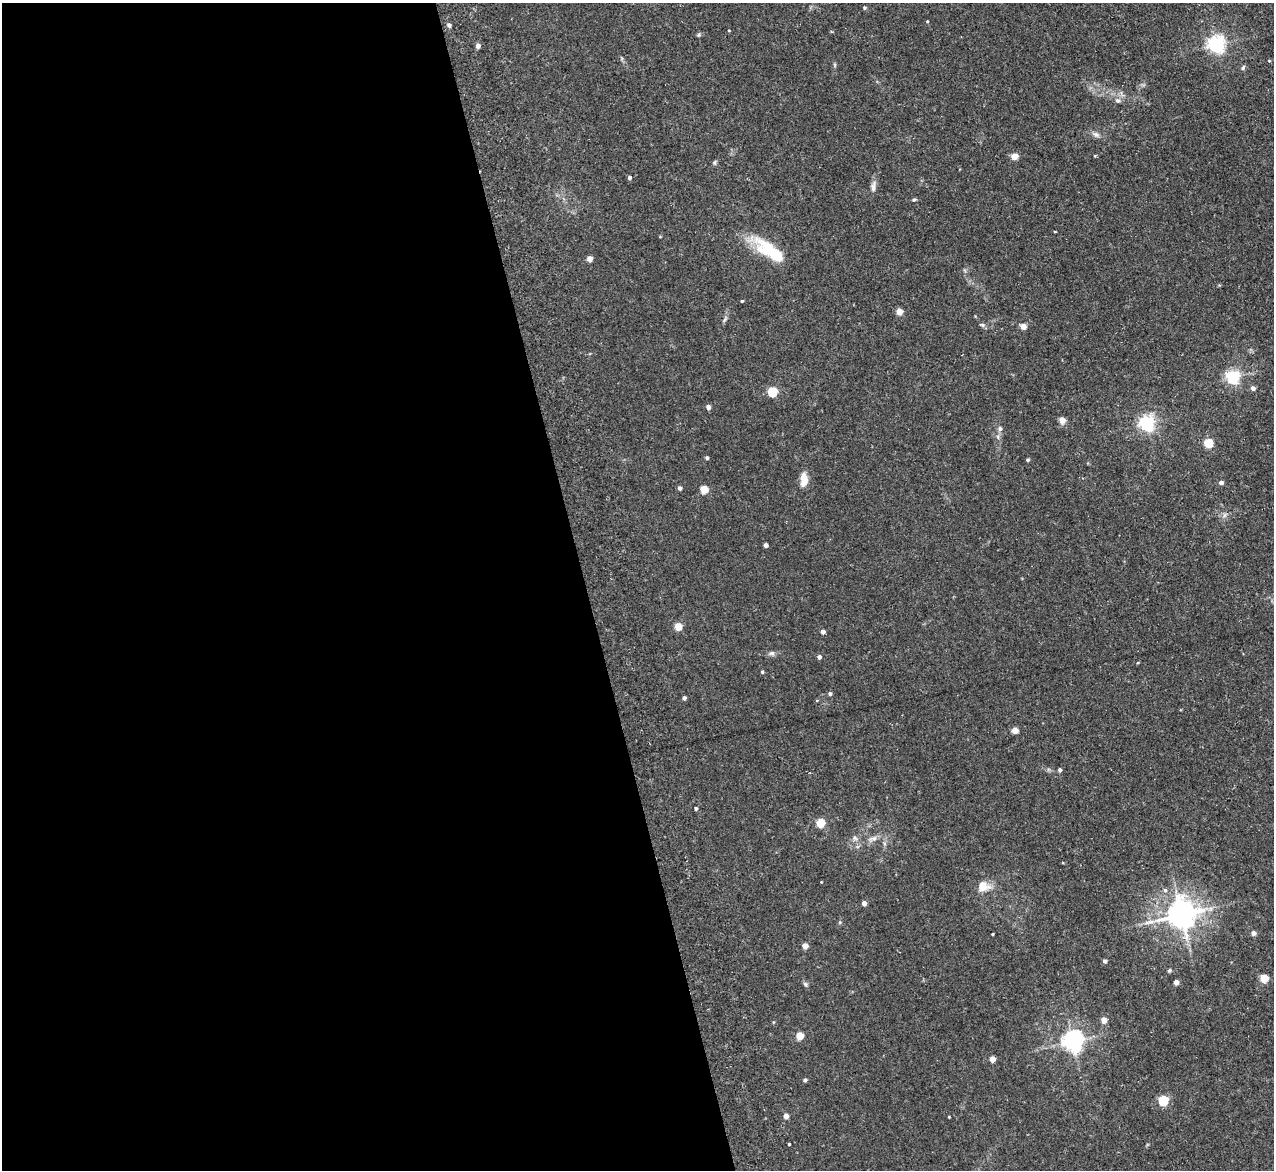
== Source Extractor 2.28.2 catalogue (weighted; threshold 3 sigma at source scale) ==
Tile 9 of 4 x 4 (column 1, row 3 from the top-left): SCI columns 7-1278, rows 1303-2470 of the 5154 x 5095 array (HDU 1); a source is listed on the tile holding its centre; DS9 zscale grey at full resolution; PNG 1276 x 1172 px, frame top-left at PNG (2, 3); no overlay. Shown black and unused: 46% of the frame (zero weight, under 3 of 5 exposures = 3% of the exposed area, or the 3 px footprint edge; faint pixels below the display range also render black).
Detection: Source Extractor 2.28.2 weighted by HDU 2 'WHT'; one run over the whole footprint, this tile lists its part. Background 0.0273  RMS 0.005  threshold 0.0226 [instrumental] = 3 sigma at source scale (4.5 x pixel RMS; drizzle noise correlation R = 1.50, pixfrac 1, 0.05/0.05 arcsec/px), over >= 5 px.
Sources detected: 72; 1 long thin detection or spike segment (spike, bleed or trail) — not listed; the other 71 listed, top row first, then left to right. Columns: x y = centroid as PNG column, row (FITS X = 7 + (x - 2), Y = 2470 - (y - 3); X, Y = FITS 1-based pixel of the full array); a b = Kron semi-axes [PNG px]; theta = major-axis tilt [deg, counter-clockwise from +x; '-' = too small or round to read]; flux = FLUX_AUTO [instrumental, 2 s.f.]
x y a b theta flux
864 8 4 4 - 0.64
449 25 6 5 - 1.3
729 31 3 2 - 0.33
1216 44 6 6 - 180
478 46 4 4 - 2.4
1269 61 4 4 - 0.49
1243 68 7 5 52 1
1118 100 7 5 -46 1.2
1096 134 9 6 -30 1.8
1014 156 5 4 - 8.2
714 163 7 5 73 0.78
629 177 4 4 - 1.1
873 187 16 6 84 2.3
914 200 4 4 - 0.77
1055 232 4 2 - 0.35
770 251 44 15 -36 23
590 259 4 4 - 4.8
742 301 4 3 - 0.47
899 312 4 4 - 7.1
982 325 7 5 -21 1
1023 326 5 4 - 5
1233 377 6 5 - 110
1253 388 5 4 - 1.9
772 392 5 5 - 30
708 407 4 4 - 2.7
1062 420 4 4 - 5.5
1147 423 6 6 - 150
1000 428 6 6 - 1.4
998 437 6 4 -72 0.82
1208 443 5 5 - 25
707 458 4 3 - 0.82
1028 460 4 3 - 0.89
804 480 13 7 -90 6.5
1221 483 4 4 - 2
680 488 4 4 - 1.5
704 489 5 5 - 11
766 545 4 4 - 1.9
678 627 5 4 - 9.4
823 631 4 4 - 2
771 653 9 5 25 1.3
819 657 4 4 - 1.5
762 672 4 3 - 0.61
830 694 4 4 - 1.1
684 698 4 3 - 1.4
1015 730 4 4 - 5.4
1060 770 4 4 - 1.1
696 808 4 3 - 0.88
820 823 5 5 - 19
855 838 8 6 -23 1.3
873 838 13 5 12 2.3
983 886 16 14 -6 6.1
1165 890 5 5 - 1.1
864 903 4 4 - 2.7
1181 914 9 8 - 770
1253 933 5 4 - 2.6
993 934 4 2 - 0.38
805 946 4 4 - 4.6
1105 961 4 4 - 1.3
1169 970 5 4 - 0.69
1264 978 5 5 - 13
1176 982 4 4 - 3.2
805 984 8 5 -60 0.98
1104 1020 4 4 - 5.1
800 1036 5 4 - 13
1072 1041 7 7 - 310
992 1059 4 4 - 4.5
805 1080 4 4 - 1.1
1163 1100 5 5 - 35
786 1116 4 4 - 3.6
949 1117 3 2 - 0.37
789 1144 3 3 - 0.43